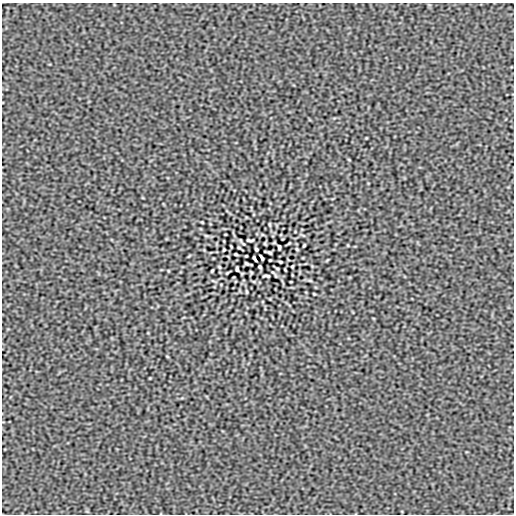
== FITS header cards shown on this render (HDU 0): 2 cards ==
NAXIS1  =                  512
NAXIS2  =                  512

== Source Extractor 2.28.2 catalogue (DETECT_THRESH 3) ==
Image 512 x 512 px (HDU 0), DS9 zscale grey, 1 PNG px = 1 image px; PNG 516 x 516 px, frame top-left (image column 1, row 512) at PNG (2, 3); no overlay
Background 1.18e-07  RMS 3.4e-05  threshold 1.03e-04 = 3 sigma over >= 5 px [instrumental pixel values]
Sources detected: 30; all 30 listed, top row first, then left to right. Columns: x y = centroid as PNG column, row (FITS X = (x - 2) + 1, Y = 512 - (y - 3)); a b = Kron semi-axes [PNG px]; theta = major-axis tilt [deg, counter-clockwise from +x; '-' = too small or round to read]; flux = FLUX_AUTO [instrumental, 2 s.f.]
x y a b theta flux
349 160 4 2 - 0.0017
202 222 3 2 - 0.0017
270 224 6 3 -81 0.0023
250 240 7 3 -1 0.0033
289 243 3 2 - 0.0018
304 245 3 2 - 0.0024
279 247 4 3 - 0.0036
239 248 4 2 - 0.0019
256 249 4 3 - 0.003
297 249 3 2 - 0.0021
224 250 3 2 - 0.0021
269 252 7 2 -15 0.0032
236 254 3 2 - 0.0025
254 258 6 2 -62 0.0038
262 258 6 2 -62 0.0038
270 260 3 2 - 0.0017
280 262 3 2 - 0.0025
247 264 7 2 -15 0.0032
292 266 3 2 - 0.0021
219 267 3 2 - 0.0021
260 267 4 3 - 0.003
277 268 4 2 - 0.0019
237 269 4 3 - 0.0036
212 271 3 2 - 0.0024
273 272 11 2 -36 0.0034
266 276 7 3 -1 0.0033
310 280 6 4 -19 0.0026
246 292 6 3 -81 0.0023
314 294 3 2 - 0.0017
167 356 4 2 - 0.0017